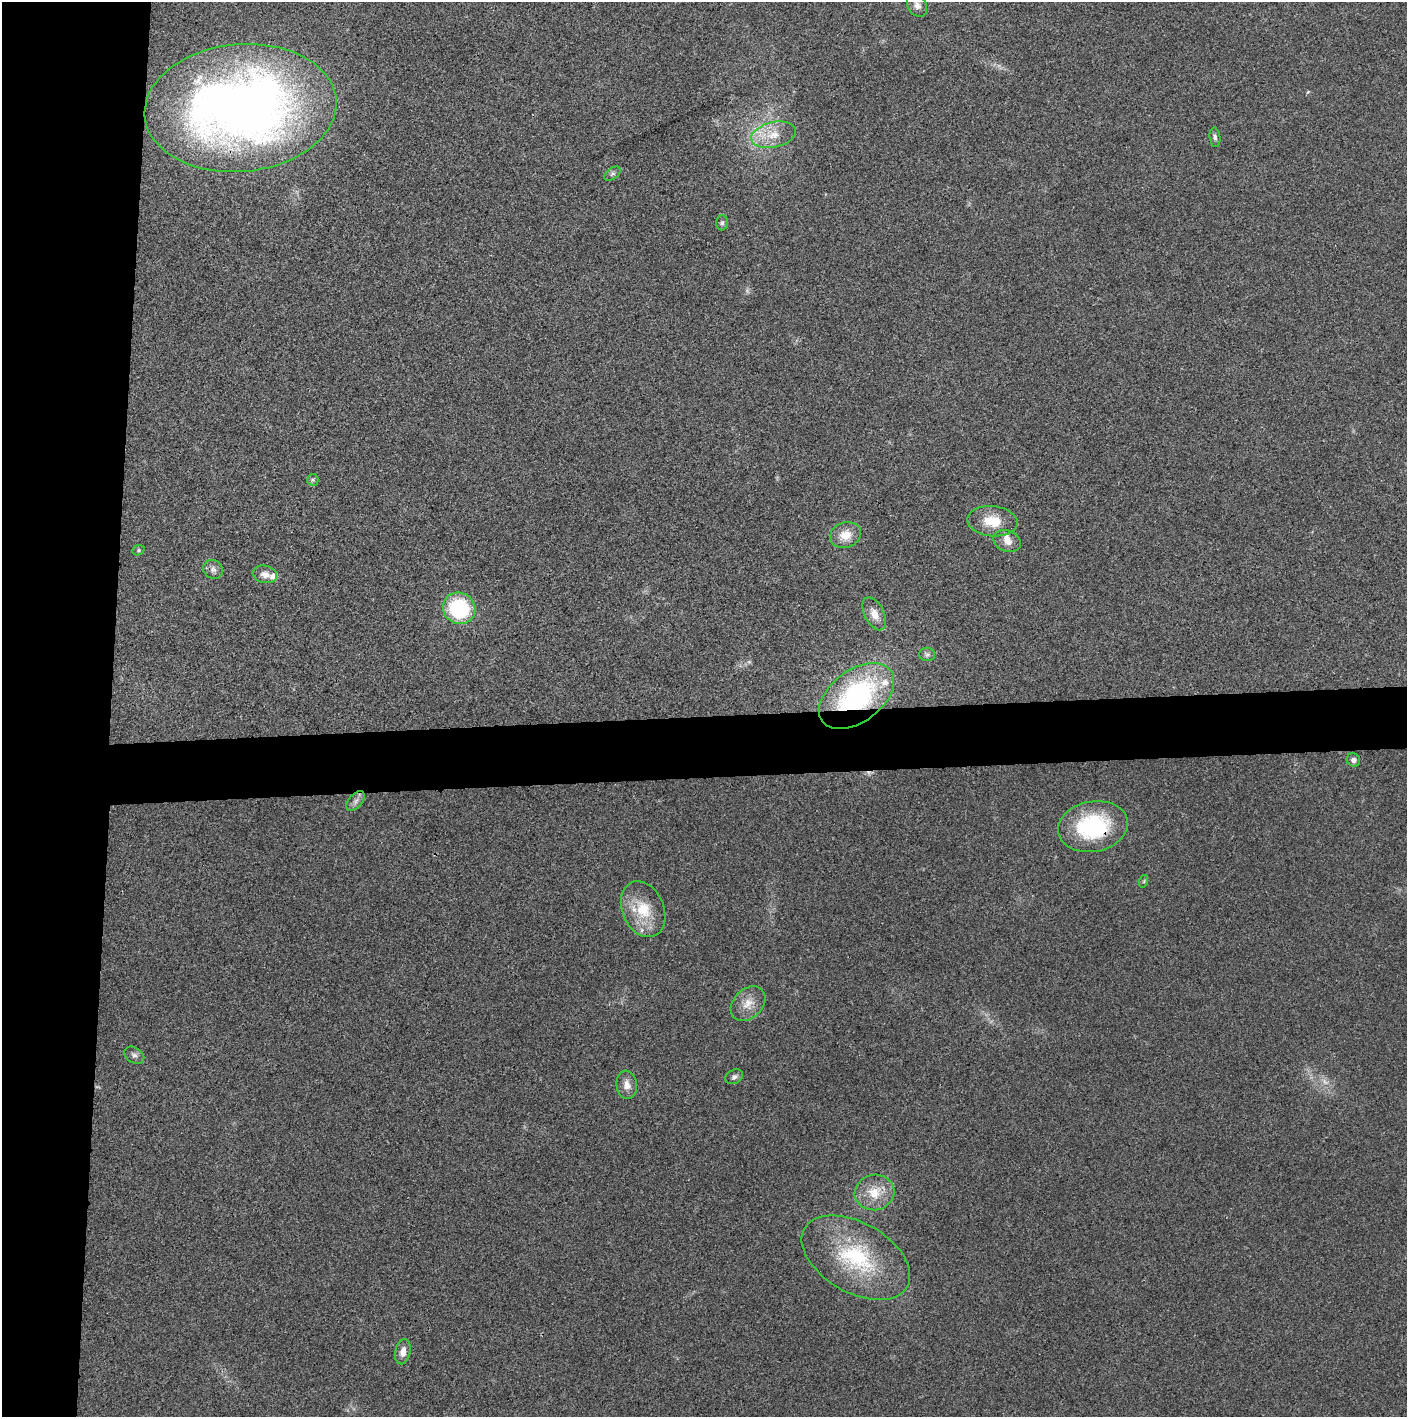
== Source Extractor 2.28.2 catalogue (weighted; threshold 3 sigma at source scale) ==
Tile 4 of 3 x 3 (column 1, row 2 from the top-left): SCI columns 2-1406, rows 1435-2849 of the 4224 x 4264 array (HDU 1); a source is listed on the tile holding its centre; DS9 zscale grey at full resolution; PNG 1409 x 1419 px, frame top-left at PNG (2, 2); each listed source drawn as its Kron ellipse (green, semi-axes under 4 px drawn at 4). Shown black and unused: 12% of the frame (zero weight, under 3 of 4 exposures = <1% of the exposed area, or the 3 px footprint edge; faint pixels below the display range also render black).
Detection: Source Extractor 2.28.2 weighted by HDU 2 'WHT'; one run over the whole footprint, this tile lists its part. Background 0.0259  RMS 0.006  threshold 0.0268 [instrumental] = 3 sigma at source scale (4.5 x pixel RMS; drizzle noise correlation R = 1.50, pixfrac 1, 0.05/0.05 arcsec/px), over >= 5 px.
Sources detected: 34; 2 too faint to see at this stretch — neither listed nor drawn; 3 inside a brighter listed object's ellipse — not listed separately; the other 29 listed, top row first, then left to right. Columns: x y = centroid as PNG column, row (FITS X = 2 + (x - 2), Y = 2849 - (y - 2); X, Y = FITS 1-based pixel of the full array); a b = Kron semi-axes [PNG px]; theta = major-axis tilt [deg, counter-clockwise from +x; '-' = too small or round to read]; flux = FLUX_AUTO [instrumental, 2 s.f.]
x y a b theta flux
917 5 12 9 -57 3.5
240 108 96 63 5 500
774 135 23 12 13 12
1215 137 10 5 -83 1.6
613 174 9 5 36 1.5
722 223 7 6 - 1.4
313 480 6 5 - 1.2
992 521 25 15 -6 15
845 535 16 12 20 9.4
1007 541 14 10 -21 5.2
138 550 6 5 - 0.97
213 569 10 9 - 2.9
265 574 12 8 -12 4.3
459 608 16 15 - 49
874 614 18 9 -63 6.1
927 654 8 6 -9 1.7
857 696 43 26 37 100
1353 760 7 6 - 1.9
356 801 11 6 48 2.7
1093 827 35 25 11 54
1144 881 6 4 72 0.79
643 909 29 21 -66 21
748 1004 20 14 44 8.9
134 1055 11 7 -33 2.2
734 1077 9 7 29 1.9
627 1085 14 10 -84 5
874 1192 20 18 8 14
856 1258 59 35 -30 61
403 1352 13 7 78 4.5
Overlapping masked pixels (flux is a lower limit): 2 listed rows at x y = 857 696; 1093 827
Isophote crosses this tile's border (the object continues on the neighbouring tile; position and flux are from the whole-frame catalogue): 1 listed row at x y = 917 5